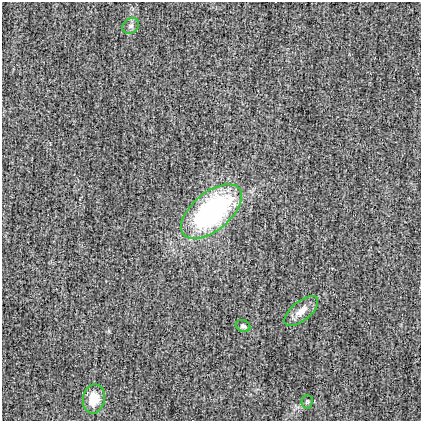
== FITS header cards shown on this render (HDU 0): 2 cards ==
NAXIS1  =                  419
NAXIS2  =                  419

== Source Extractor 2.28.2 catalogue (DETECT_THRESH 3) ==
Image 419 x 419 px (HDU 0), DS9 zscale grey, 1 PNG px = 1 image px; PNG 423 x 423 px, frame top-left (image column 1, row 419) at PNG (2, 2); each listed source drawn as its Kron ellipse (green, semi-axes under 4 px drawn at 4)
Background 2.99e-04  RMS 0.02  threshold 0.0614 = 3 sigma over >= 5 px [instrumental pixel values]
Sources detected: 6; all 6 listed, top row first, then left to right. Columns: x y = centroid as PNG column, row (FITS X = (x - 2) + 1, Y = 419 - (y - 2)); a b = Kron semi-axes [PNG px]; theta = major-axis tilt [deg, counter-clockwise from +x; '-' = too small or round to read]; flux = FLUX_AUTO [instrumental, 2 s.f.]
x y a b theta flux
131 26 9 7 36 4.9
211 211 36 19 40 280
301 311 20 9 40 15
243 326 7 5 -25 3.5
94 399 15 11 80 29
307 402 7 5 88 2.4